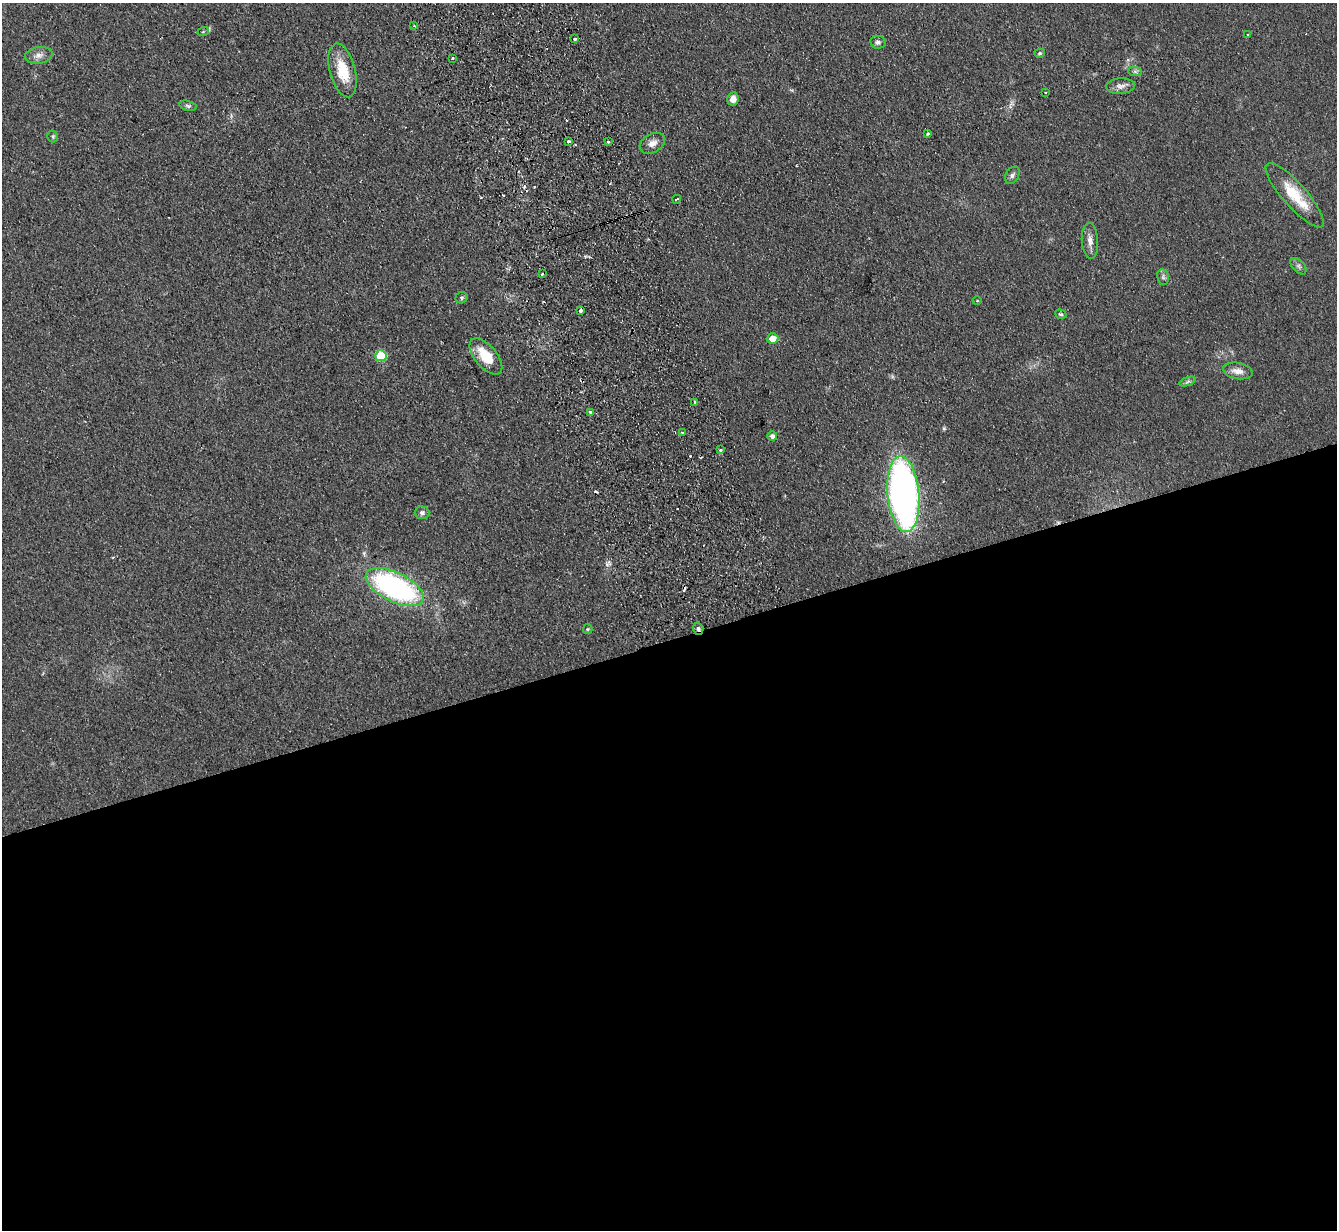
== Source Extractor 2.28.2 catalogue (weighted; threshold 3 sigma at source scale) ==
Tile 15 of 4 x 4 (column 3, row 4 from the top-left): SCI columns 2721-4055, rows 158-1385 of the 5439 x 5351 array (HDU 1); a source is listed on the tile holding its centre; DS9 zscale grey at full resolution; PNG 1339 x 1232 px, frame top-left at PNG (2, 3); each listed source drawn as its Kron ellipse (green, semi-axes under 4 px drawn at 4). Shown black and unused: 48% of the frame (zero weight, under 2 of 3 exposures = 3% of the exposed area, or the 3 px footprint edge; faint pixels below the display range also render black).
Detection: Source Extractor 2.28.2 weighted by HDU 2 'WHT'; one run over the whole footprint, this tile lists its part. Background 0.0751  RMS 0.0075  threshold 0.0339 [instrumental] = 3 sigma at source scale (4.5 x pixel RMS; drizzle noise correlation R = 1.50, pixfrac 1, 0.05/0.05 arcsec/px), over >= 5 px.
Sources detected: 50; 5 cosmic-ray / hot-pixel residue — neither listed nor drawn; the other 45 listed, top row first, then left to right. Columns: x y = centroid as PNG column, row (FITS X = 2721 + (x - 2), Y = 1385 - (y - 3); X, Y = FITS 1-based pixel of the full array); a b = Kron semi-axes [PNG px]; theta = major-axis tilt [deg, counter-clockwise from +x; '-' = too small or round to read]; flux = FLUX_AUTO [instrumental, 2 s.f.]
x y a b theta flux
414 26 4 3 - 1.1
203 32 6 3 19 0.77
1248 34 3 3 - 1.6
575 39 3 3 - 2.2
878 42 8 6 -9 2.1
1040 53 5 4 - 1.1
39 55 14 8 9 4.6
452 58 3 2 - 0.77
343 70 27 13 -75 23
1135 71 7 4 -1 1.6
1120 86 14 8 4 4.5
1046 93 3 2 - 1.2
733 99 6 5 - 5.6
188 106 8 5 -14 1.6
928 134 3 2 - 0.92
53 136 6 5 - 1.3
568 141 3 3 - 1.6
608 142 3 3 - 1.6
652 143 13 9 29 5.3
1012 175 9 6 59 2.2
1295 195 42 12 -48 25
677 199 4 3 - 4.9
1090 241 18 8 -85 5.2
1298 266 10 5 -47 2.2
542 274 3 2 - 0.65
1163 277 8 6 -79 1.9
462 298 6 5 - 1.3
977 301 4 3 - 0.61
581 310 4 3 - 2.4
1061 314 6 4 -18 1.2
772 338 6 5 - 8.7
381 356 6 5 - 32
486 356 22 11 -50 19
1238 371 15 8 -11 5.4
1188 382 9 4 19 1.6
695 402 4 3 - 2.1
590 412 4 3 - 1.5
682 432 4 3 - 0.77
772 436 5 5 - 3.3
720 450 3 2 - 1.1
903 494 38 15 -85 390
422 513 7 6 - 2.5
395 587 31 14 -26 160
588 629 5 4 - 0.9
698 629 6 5 - 2.4
Overlapping masked pixels (flux is a lower limit): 1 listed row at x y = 698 629